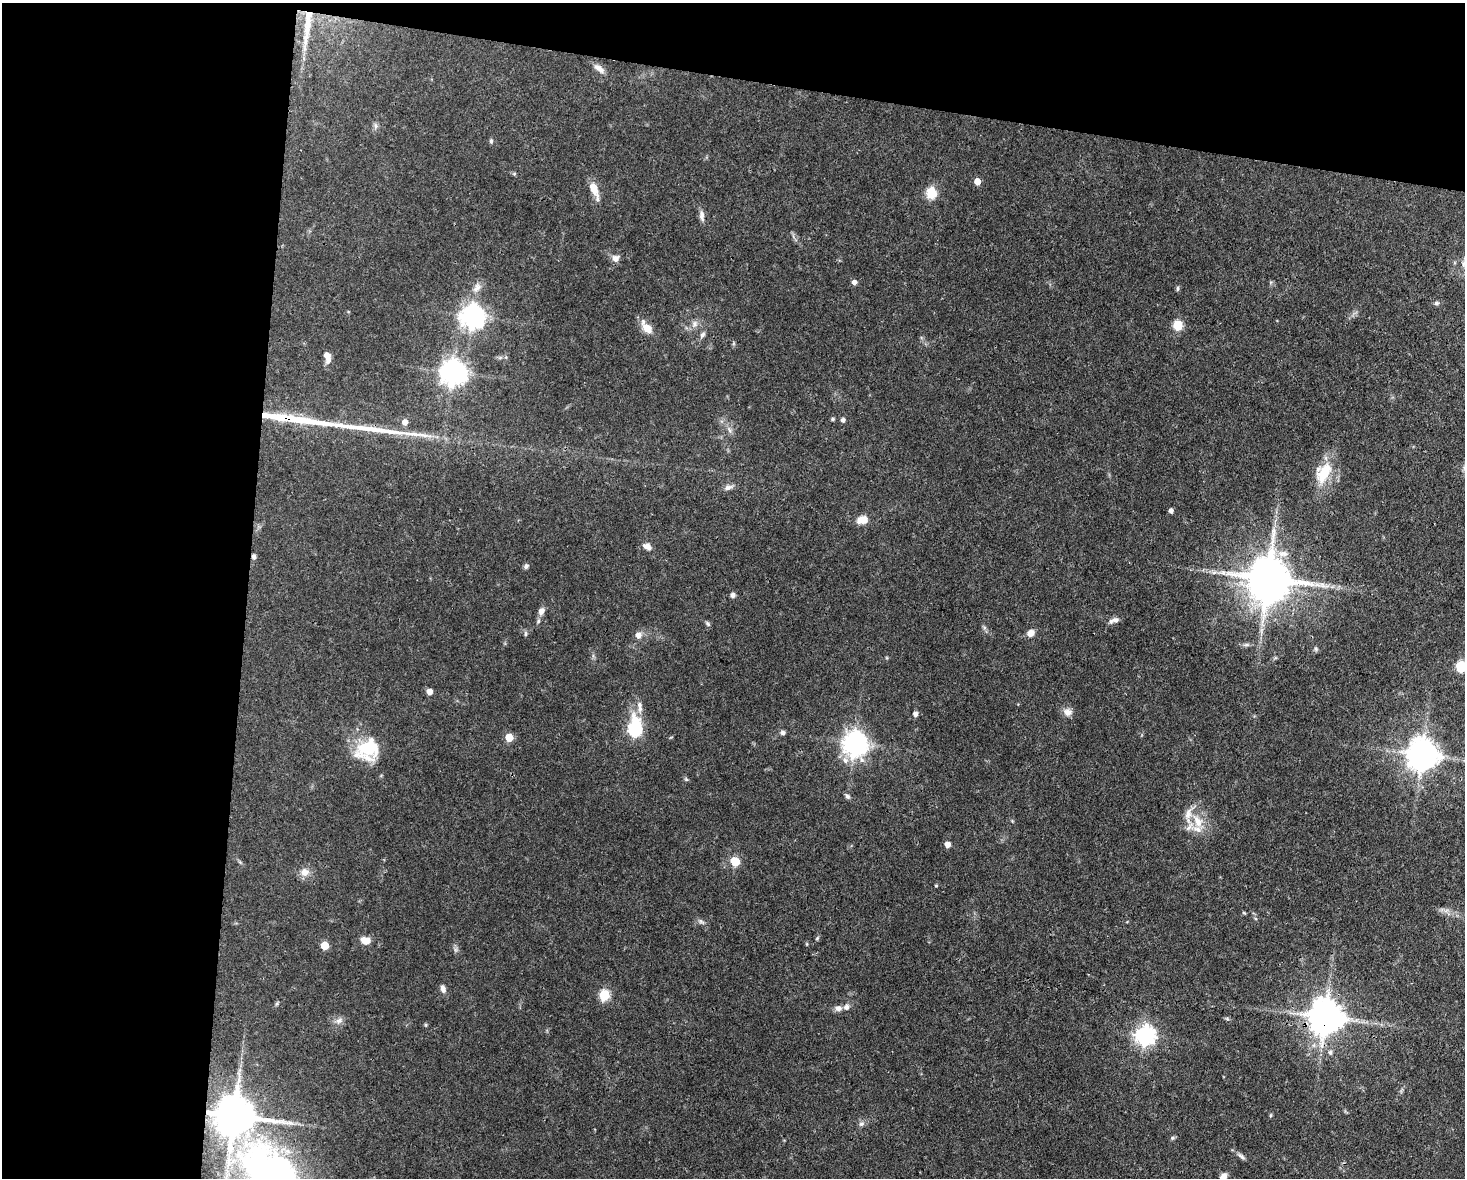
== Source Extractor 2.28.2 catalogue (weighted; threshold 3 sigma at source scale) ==
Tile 1 of 3 x 4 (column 1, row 1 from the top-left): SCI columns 225-1687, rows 3529-4704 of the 4725 x 4704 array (HDU 1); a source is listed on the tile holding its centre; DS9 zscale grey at full resolution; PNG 1467 x 1180 px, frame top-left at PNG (2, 3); no overlay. Shown black and unused: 24% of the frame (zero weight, under 3 of 4 exposures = <1% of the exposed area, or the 3 px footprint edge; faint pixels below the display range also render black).
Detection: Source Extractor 2.28.2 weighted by HDU 2 'WHT'; one run over the whole footprint, this tile lists its part. Background 0.0737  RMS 0.004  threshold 0.0182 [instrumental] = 3 sigma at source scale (4.5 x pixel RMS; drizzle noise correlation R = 1.50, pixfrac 1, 0.05/0.05 arcsec/px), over >= 5 px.
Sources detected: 90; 1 inside a brighter object's white glare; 3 long thin detections or spike segments (spike, bleed or trail) — not listed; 5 inside a brighter listed object's ellipse — not listed separately; the other 81 listed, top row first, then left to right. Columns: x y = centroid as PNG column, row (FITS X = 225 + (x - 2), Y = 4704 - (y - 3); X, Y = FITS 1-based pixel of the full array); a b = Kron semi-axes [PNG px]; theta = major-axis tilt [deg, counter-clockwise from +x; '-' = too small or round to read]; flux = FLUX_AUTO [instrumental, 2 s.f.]
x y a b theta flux
599 68 16 7 -37 2.7
376 126 8 5 -74 1.1
491 141 6 4 -90 0.72
514 174 6 4 19 0.44
977 181 5 4 - 5.5
594 190 19 7 -68 5.6
931 193 14 12 -86 6.5
702 216 15 6 -83 2
615 258 9 9 - 2.2
854 282 5 5 - 1.7
477 288 15 9 45 3.1
1177 289 8 4 89 0.6
1436 303 7 5 0 0.89
473 316 8 8 - 330
694 324 9 8 - 2
1178 325 6 5 - 23
647 328 16 9 -50 5.5
702 335 10 6 51 1.2
327 356 11 6 -76 4.1
453 372 8 8 - 410
281 418 35 6 -8 23
833 419 4 4 - 0.73
843 420 5 5 - 1.2
405 422 5 5 - 2.6
729 430 7 4 -70 0.95
1324 473 27 16 62 14
728 487 12 6 21 1.7
1171 511 4 4 - 1.6
863 520 12 9 15 4.8
647 546 10 7 -29 2.3
254 556 7 5 -83 1
526 566 7 6 - 1
1268 579 13 10 0 1700
1323 585 9 6 -37 1.7
733 595 6 6 - 1.1
541 611 9 6 56 2.4
1114 620 14 6 19 1.9
538 621 6 5 - 0.72
708 623 7 5 -51 0.82
1031 633 7 6 - 3.4
525 634 8 4 -83 0.69
638 635 8 7 - 2.1
1246 645 7 4 1 0.82
1316 649 6 5 - 0.69
1461 666 6 5 - 28
429 692 5 5 - 3.1
640 705 10 8 -88 2
1068 712 12 10 -7 2.6
915 714 6 5 - 1.4
635 729 9 6 89 62
783 733 6 5 - 1.1
509 737 5 5 - 9.1
855 743 8 8 - 340
367 749 33 26 41 17
1422 755 9 9 - 730
686 779 6 4 -19 0.55
847 796 7 5 -32 0.9
1198 821 20 12 -62 7.8
947 844 5 5 - 3.4
735 861 6 5 - 14
305 872 11 11 - 3.4
936 886 4 3 - 0.42
1244 913 6 3 -19 0.39
701 922 7 4 -19 0.88
817 938 6 4 46 0.54
365 940 10 7 -17 5
325 946 5 5 - 10
443 989 10 6 -75 1.8
604 995 6 5 - 30
838 1008 9 7 2 1.9
1325 1017 10 10 - 990
339 1021 11 7 25 1.9
1145 1035 7 7 - 190
1330 1052 7 5 -76 0.99
1271 1115 5 3 - 0.46
234 1116 12 11 - 1600
861 1124 6 6 - 1
1172 1138 6 5 - 0.67
1241 1156 14 5 -40 1.5
270 1172 87 50 -44 150
1223 1176 8 6 37 2.5
Overlapping masked pixels (flux is a lower limit): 4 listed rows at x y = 281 418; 254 556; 1325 1017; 234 1116
Isophote crosses this tile's border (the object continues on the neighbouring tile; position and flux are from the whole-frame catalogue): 3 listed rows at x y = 1461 666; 270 1172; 1223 1176